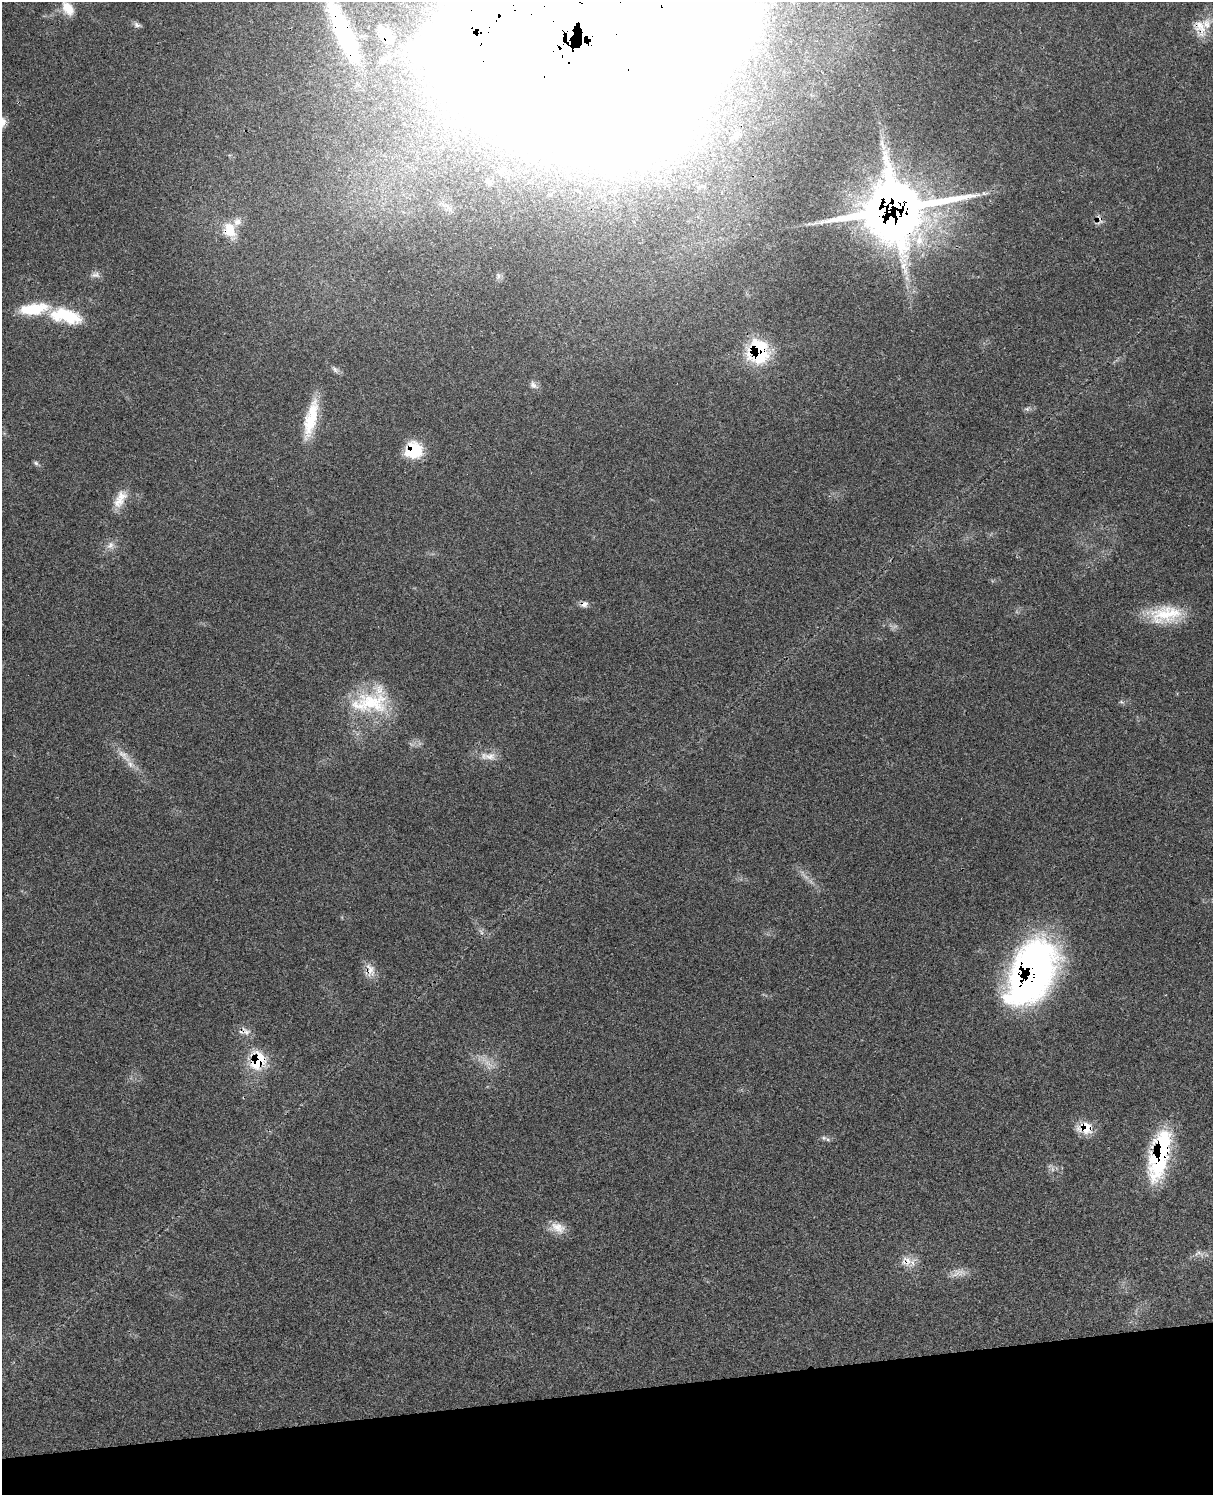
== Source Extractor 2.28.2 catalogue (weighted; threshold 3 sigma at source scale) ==
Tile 10 of 4 x 3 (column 2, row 3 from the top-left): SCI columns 1333-2543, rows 278-1770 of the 5090 x 4923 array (HDU 1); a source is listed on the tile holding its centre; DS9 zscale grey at full resolution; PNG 1215 x 1497 px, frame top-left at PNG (2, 2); no overlay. Shown black and unused: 7% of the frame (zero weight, under 3 of 4 exposures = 6% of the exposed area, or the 3 px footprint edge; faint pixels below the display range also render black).
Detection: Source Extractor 2.28.2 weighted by HDU 2 'WHT'; one run over the whole footprint, this tile lists its part. Background 0.108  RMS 0.0065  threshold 0.0293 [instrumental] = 3 sigma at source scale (4.5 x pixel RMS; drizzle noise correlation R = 1.50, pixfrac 1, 0.05/0.05 arcsec/px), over >= 5 px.
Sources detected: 45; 2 too faint to see at this stretch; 3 inside a brighter object's white glare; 1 cosmic-ray / hot-pixel residue — not listed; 3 inside a brighter listed object's ellipse — not listed separately; the other 36 listed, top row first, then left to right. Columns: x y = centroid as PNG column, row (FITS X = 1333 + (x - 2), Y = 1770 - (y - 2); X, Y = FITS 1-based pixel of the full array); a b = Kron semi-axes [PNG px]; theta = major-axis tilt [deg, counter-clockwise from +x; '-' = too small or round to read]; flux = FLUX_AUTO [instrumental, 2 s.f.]
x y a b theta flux
68 8 19 12 -55 9.9
137 25 10 6 -33 2.1
1200 27 21 15 -55 10
344 34 76 17 -66 81
601 34 167 90 11 11000
386 37 25 16 -47 18
384 60 18 9 30 6.7
896 209 33 27 11 1700
229 230 20 16 -78 13
96 275 12 7 8 2.8
66 316 38 16 -13 33
758 351 17 15 -85 68
335 370 10 6 -46 2.1
533 385 12 8 -49 2.9
1027 409 6 5 - 1.4
311 418 49 13 76 25
414 450 18 17 - 25
36 463 6 6 - 1.3
120 499 27 13 62 10
110 545 12 8 50 3.8
584 604 10 7 30 2.9
1165 614 43 21 8 29
370 703 57 28 4 46
124 756 27 8 -45 8.2
490 756 19 10 2 6.7
370 969 21 10 -65 6.7
1032 973 66 38 64 280
246 1031 15 9 -48 4.4
257 1060 19 15 73 28
1085 1128 19 15 0 12
824 1138 6 5 - 1.3
1160 1155 57 19 77 69
558 1228 22 13 -25 8.2
1198 1253 10 6 24 2.5
907 1261 16 11 -70 7.2
958 1273 22 9 18 5.9
Overlapping masked pixels (flux is a lower limit): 16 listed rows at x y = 1200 27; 344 34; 601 34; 386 37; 896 209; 229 230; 758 351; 414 450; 584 604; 370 969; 1032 973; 246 1031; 257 1060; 1085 1128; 1160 1155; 907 1261
Isophote crosses this tile's border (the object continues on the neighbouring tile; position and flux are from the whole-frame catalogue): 3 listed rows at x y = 68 8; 344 34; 601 34